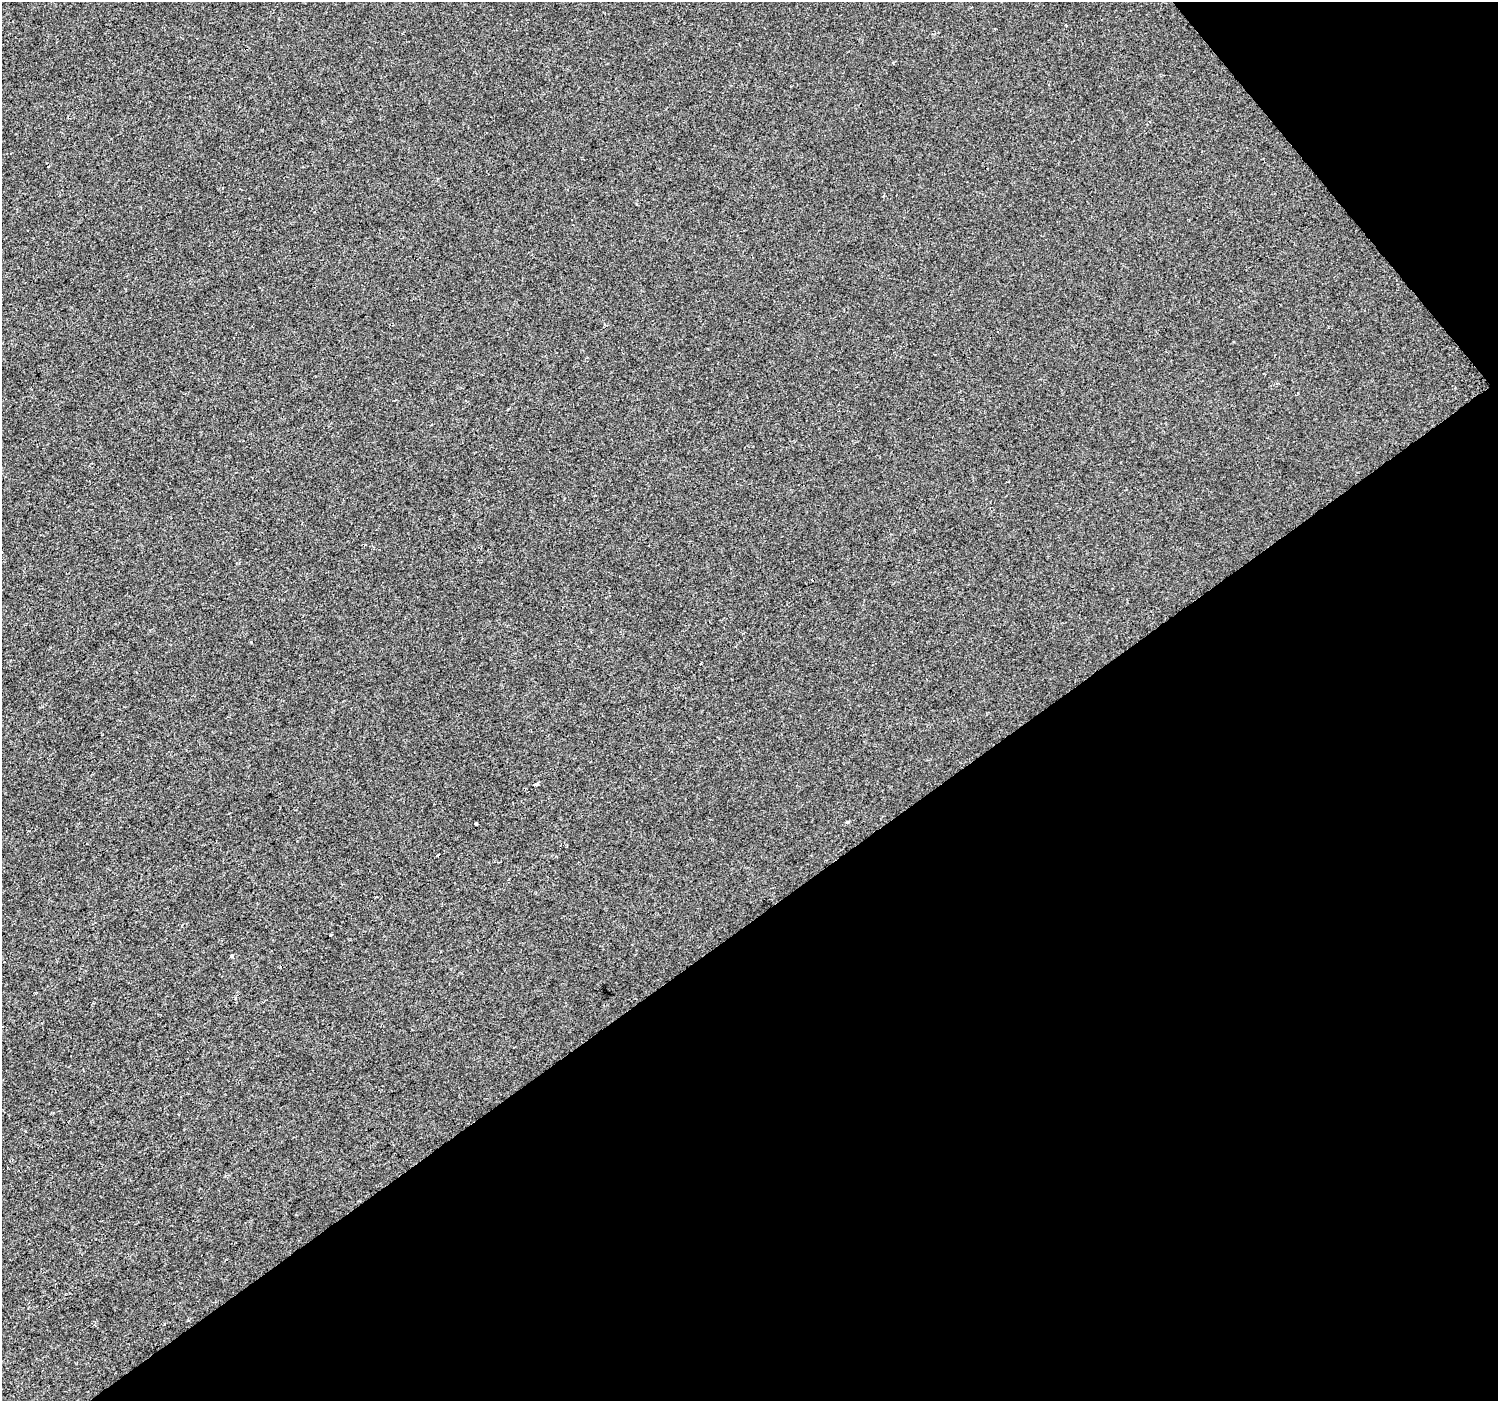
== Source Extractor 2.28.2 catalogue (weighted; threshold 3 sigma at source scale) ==
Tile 12 of 4 x 4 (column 4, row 3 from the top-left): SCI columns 4492-5987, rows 1599-2997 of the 5987 x 5932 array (HDU 1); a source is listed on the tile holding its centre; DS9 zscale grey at full resolution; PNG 1500 x 1403 px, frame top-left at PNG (2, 2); no overlay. Shown black and unused: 37% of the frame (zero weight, under 2 of 3 exposures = <1% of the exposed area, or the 3 px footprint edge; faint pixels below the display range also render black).
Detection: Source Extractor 2.28.2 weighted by HDU 2 'WHT'; one run over the whole footprint, this tile lists its part. Background -4.69e-04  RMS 0.0041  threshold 0.0186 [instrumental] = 3 sigma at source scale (4.5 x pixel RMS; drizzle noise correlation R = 1.50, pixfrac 1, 0.0396/0.0396 arcsec/px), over >= 5 px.
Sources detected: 9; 2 cosmic-ray / hot-pixel residue — not listed; the other 7 listed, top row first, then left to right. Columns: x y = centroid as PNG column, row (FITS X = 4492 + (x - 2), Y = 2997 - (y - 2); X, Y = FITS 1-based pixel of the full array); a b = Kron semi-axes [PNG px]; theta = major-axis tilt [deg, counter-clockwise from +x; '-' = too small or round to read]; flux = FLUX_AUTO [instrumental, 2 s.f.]
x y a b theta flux
1066 25 3 2 - 0.33
701 663 3 3 - 1.5
536 784 4 3 - 2.3
476 824 3 3 - 2.3
330 935 3 3 - 2.2
232 956 3 3 - 1.8
235 998 3 3 - 0.99